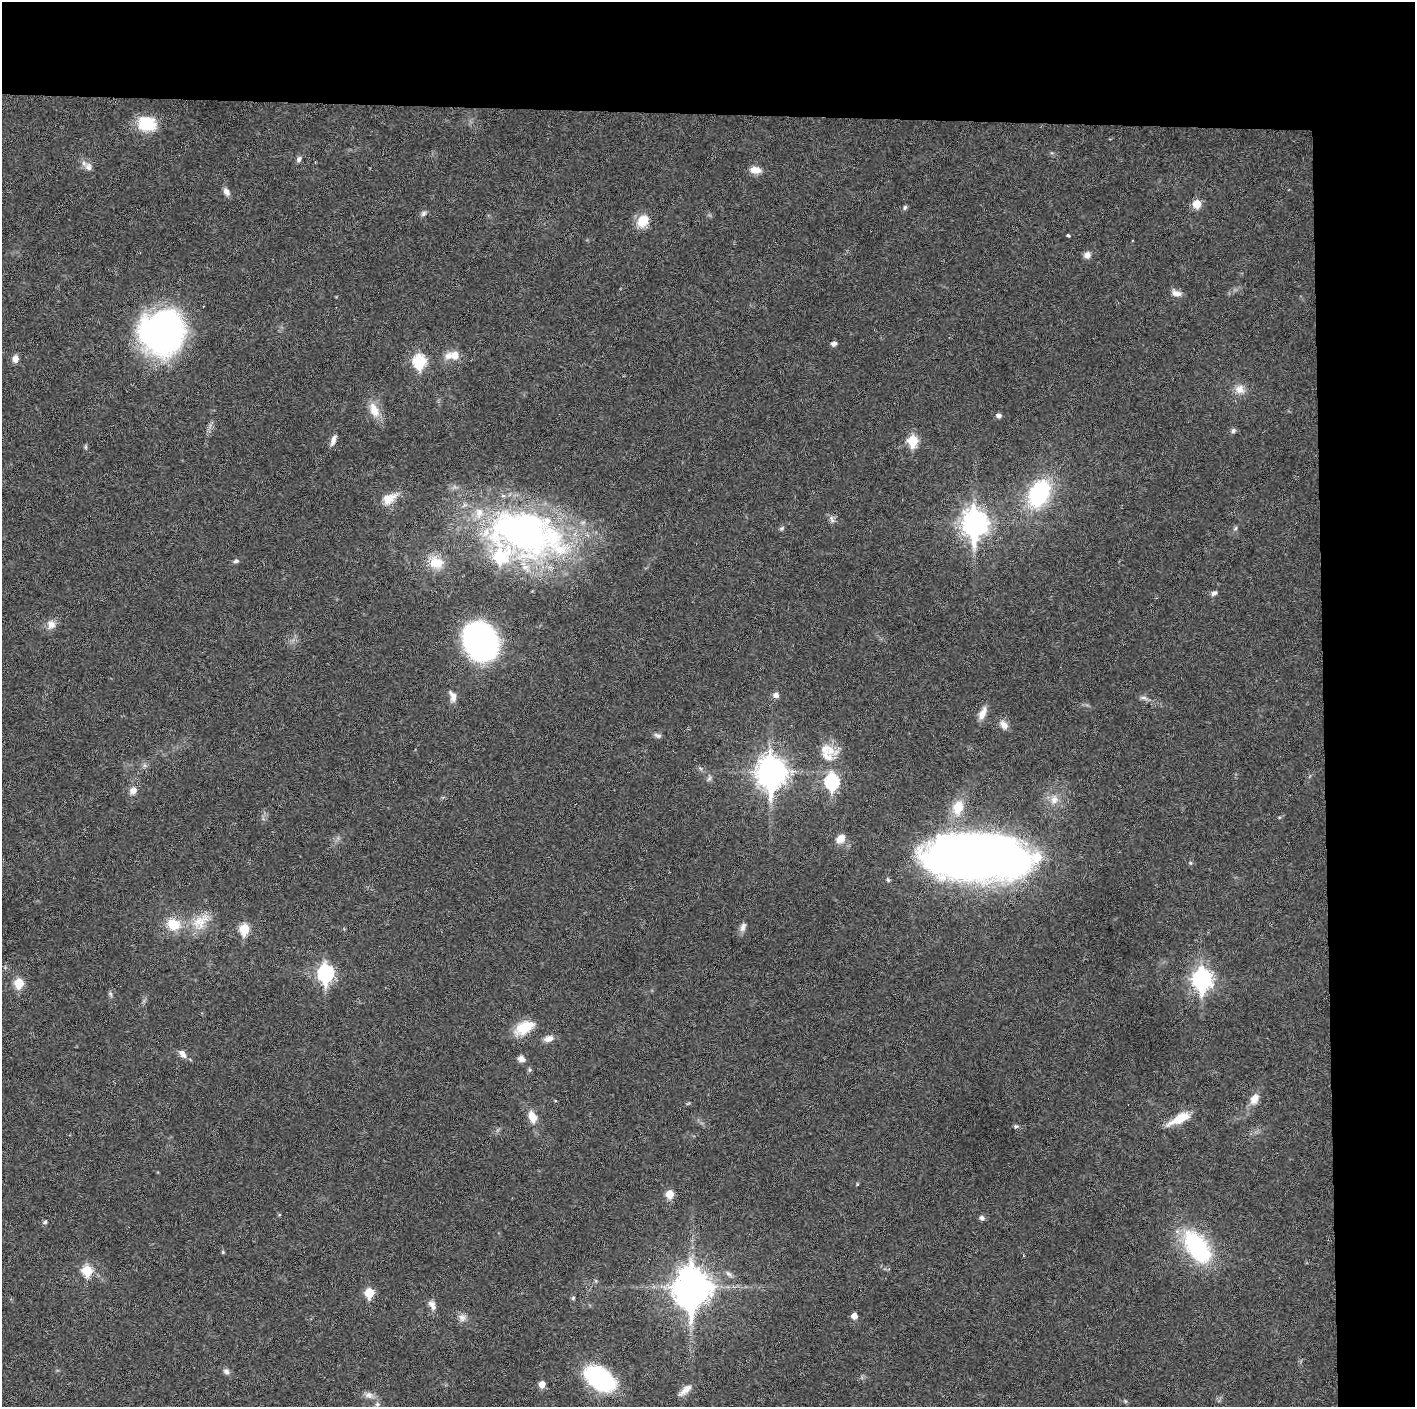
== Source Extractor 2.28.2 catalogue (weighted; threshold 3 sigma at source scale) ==
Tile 3 of 3 x 3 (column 3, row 1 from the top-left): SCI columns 2828-4240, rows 2811-4215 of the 4240 x 4217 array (HDU 1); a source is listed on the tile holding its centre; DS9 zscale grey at full resolution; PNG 1417 x 1409 px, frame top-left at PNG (2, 2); no overlay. Shown black and unused: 14% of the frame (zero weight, under 3 of 6 exposures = <1% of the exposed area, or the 3 px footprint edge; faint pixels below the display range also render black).
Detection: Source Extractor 2.28.2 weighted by HDU 2 'WHT'; one run over the whole footprint, this tile lists its part. Background 0.0251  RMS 0.002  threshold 0.00815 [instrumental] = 3 sigma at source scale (4.09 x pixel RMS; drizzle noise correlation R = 1.36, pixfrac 0.8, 0.05/0.05 arcsec/px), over >= 5 px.
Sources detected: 96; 1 cosmic-ray / hot-pixel residue — not listed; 7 inside a brighter listed object's ellipse — not listed separately; the other 88 listed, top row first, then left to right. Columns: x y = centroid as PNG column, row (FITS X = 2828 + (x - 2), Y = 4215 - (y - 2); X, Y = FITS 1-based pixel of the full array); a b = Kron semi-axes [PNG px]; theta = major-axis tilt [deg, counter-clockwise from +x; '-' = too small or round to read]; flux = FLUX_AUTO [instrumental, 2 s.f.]
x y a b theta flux
147 123 21 17 -15 5.7
299 159 9 6 54 0.55
88 167 11 9 -60 1.1
755 170 13 8 -5 1.7
226 192 11 7 -55 0.84
1197 204 5 5 - 5
905 207 7 5 60 0.36
423 213 8 6 47 0.52
643 221 15 12 61 3.4
1068 235 4 3 - 0.27
1087 255 8 8 - 0.98
1177 293 12 7 -14 1.2
162 332 38 36 28 70
834 344 7 5 11 0.59
455 355 12 11 - 1.8
15 359 9 6 81 0.99
419 361 7 6 - 18
1240 389 14 13 - 1.8
374 410 23 12 -67 2.7
999 415 6 5 - 0.68
1233 431 7 6 - 0.44
333 440 15 6 69 0.96
913 441 6 6 - 10
86 447 6 4 -90 0.27
1039 493 22 15 64 22
389 499 21 13 30 2.8
832 519 12 6 -71 0.65
975 523 11 9 90 160
782 528 8 4 36 0.31
1235 528 7 5 60 0.33
526 533 93 52 -14 81
236 561 8 5 11 0.39
436 562 21 17 -20 3.7
1214 593 7 5 26 0.63
51 625 12 11 - 1.4
481 641 24 20 -61 74
776 695 7 6 - 0.89
453 696 16 8 -72 1.2
1143 697 9 4 0 0.51
982 713 17 8 66 1.6
1004 725 13 9 -55 1.2
658 735 12 5 -18 0.51
830 750 23 14 -25 3.1
771 772 12 10 -88 240
709 778 7 5 58 0.43
832 782 8 7 - 27
133 790 10 8 24 1.1
1054 800 12 10 31 1.7
958 807 21 14 75 4.3
840 839 12 9 41 1.6
980 856 84 36 -2 210
888 880 7 4 -63 0.3
201 921 31 16 42 4.4
173 924 15 13 -18 4.3
743 927 13 7 67 0.87
244 929 6 5 - 8.6
326 973 9 7 89 43
1202 979 9 8 - 79
19 983 6 6 - 7
110 994 8 5 -61 0.37
524 1028 25 14 28 4.6
549 1039 12 8 17 1.2
183 1054 11 7 -58 1.1
521 1059 10 8 -19 0.9
1254 1099 15 10 61 1.7
532 1117 16 10 -68 2.3
1179 1119 29 9 26 3.8
1016 1126 6 5 - 0.33
857 1184 4 3 - 0.18
670 1194 6 5 - 3.8
982 1218 6 5 - 0.64
45 1222 6 5 - 0.34
1197 1247 42 23 -56 20
223 1252 4 4 - 0.25
87 1271 6 6 - 9.6
596 1281 6 3 -72 0.23
692 1287 14 11 88 430
369 1293 6 6 - 6.6
573 1298 5 4 - 0.3
432 1305 15 8 -59 1.1
854 1316 5 5 - 1.4
462 1318 10 10 - 1
226 1371 10 6 -33 0.62
600 1378 20 12 -35 39
542 1384 6 5 - 1.6
685 1390 20 7 41 1.5
369 1395 12 8 -16 1
377 1404 6 5 - 0.4